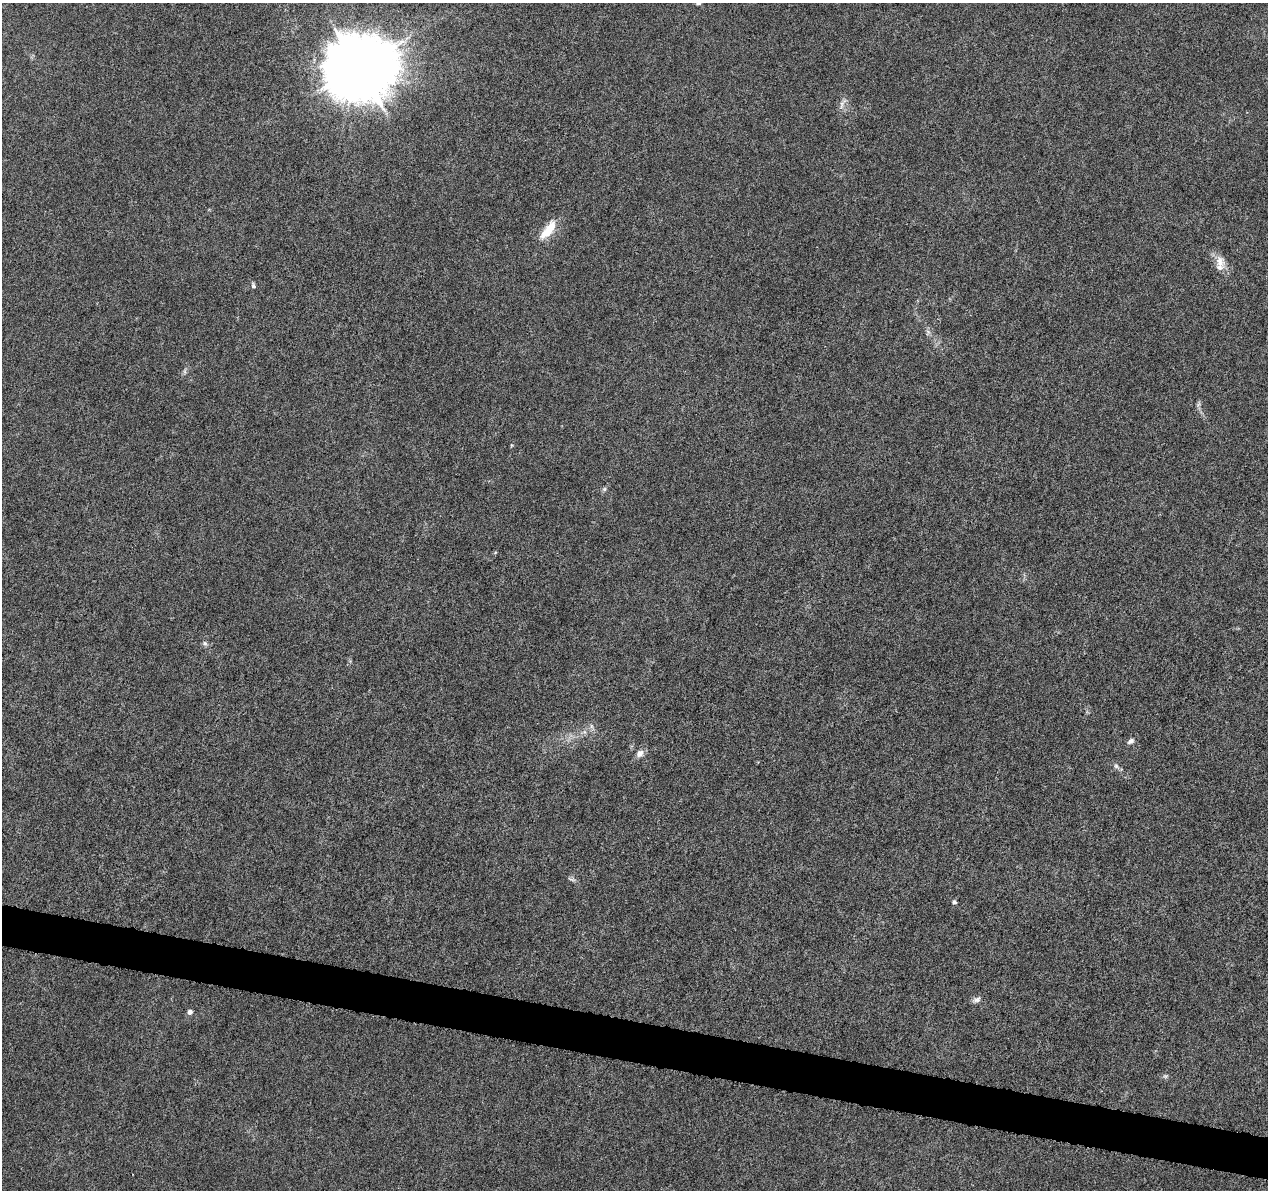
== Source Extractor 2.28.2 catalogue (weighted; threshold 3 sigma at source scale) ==
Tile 6 of 4 x 4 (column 2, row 2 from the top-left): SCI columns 1272-2537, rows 2609-3796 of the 5093 x 5273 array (HDU 1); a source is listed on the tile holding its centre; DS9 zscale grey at full resolution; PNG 1270 x 1192 px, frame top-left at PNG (2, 3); no overlay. Shown black and unused: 3% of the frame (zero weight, under 5 of 10 exposures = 1% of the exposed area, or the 3 px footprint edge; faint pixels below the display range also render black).
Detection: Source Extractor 2.28.2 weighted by HDU 2 'WHT'; one run over the whole footprint, this tile lists its part. Background 5.98e-04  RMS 8.6e-04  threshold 0.00351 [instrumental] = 3 sigma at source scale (4.09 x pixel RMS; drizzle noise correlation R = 1.36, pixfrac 0.8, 0.0396/0.0396 arcsec/px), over >= 5 px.
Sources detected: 19; all 19 listed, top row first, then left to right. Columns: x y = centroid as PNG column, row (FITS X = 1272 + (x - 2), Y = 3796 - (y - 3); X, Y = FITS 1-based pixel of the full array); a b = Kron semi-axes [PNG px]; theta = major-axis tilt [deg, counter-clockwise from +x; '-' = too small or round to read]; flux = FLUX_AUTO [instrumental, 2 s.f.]
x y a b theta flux
698 3 5 5 - 0.32
359 67 20 18 9 610
842 105 14 5 78 0.36
548 230 24 9 52 1.8
1220 261 18 11 -70 0.92
253 285 8 5 -68 0.17
928 332 9 5 79 0.22
185 372 8 4 -90 0.15
511 445 5 3 - 0.068
604 489 7 4 89 0.13
205 643 8 5 -49 0.19
591 726 7 4 -71 0.17
1131 741 10 6 35 0.26
640 753 10 9 - 0.47
1116 766 8 6 -28 0.21
572 879 10 3 -15 0.16
954 902 5 5 - 0.17
976 999 11 7 27 0.29
190 1012 6 5 - 0.29
Isophote crosses this tile's border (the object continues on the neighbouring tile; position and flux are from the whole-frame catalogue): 1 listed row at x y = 698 3